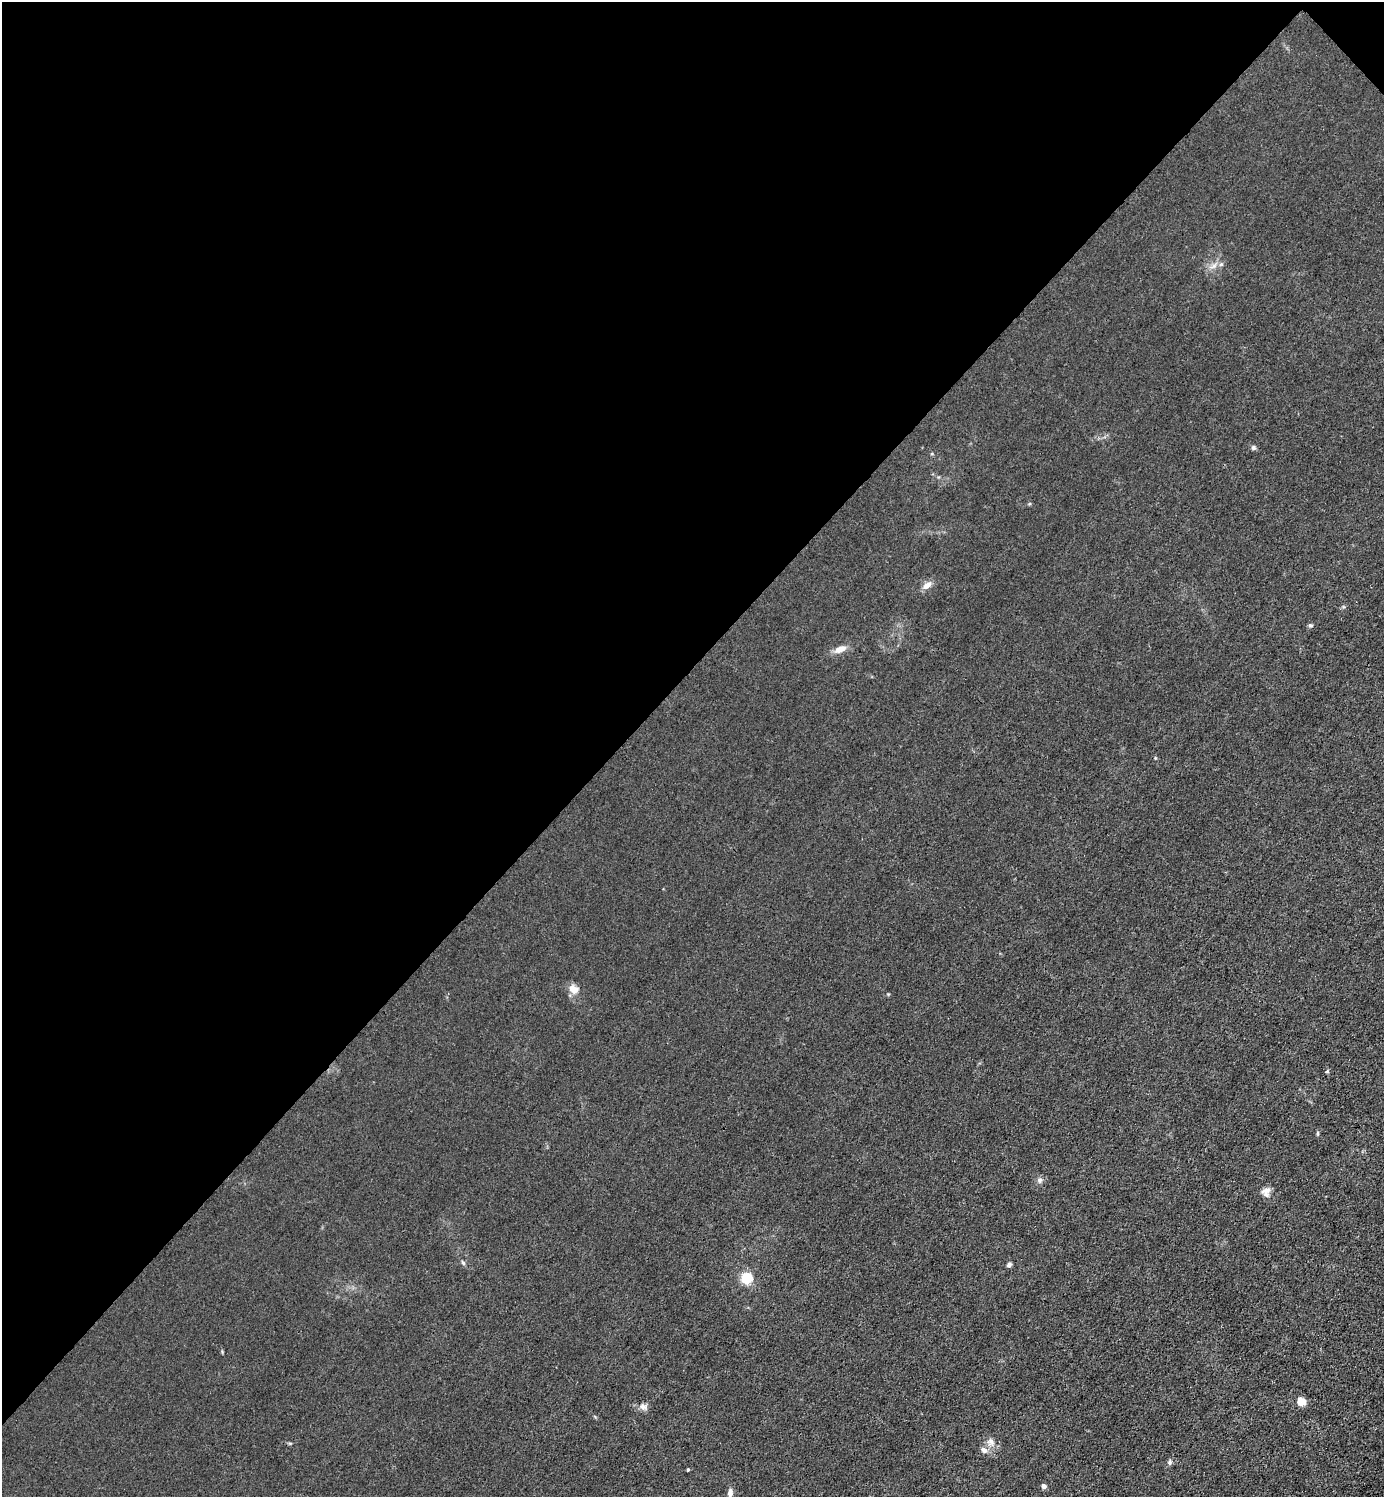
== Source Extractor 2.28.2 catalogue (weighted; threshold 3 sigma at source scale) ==
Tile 2 of 4 x 4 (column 2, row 1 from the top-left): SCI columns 1683-3064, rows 4489-5983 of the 5985 x 5985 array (HDU 1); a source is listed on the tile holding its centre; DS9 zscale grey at full resolution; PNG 1386 x 1499 px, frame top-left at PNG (2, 2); no overlay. Shown black and unused: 45% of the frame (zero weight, under 3 of 4 exposures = <1% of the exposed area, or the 3 px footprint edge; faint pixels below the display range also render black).
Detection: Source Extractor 2.28.2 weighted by HDU 2 'WHT'; one run over the whole footprint, this tile lists its part. Background 0.0211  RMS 0.0061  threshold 0.0276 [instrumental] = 3 sigma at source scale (4.5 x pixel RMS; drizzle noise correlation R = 1.50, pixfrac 1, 0.05/0.05 arcsec/px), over >= 5 px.
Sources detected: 20; all 20 listed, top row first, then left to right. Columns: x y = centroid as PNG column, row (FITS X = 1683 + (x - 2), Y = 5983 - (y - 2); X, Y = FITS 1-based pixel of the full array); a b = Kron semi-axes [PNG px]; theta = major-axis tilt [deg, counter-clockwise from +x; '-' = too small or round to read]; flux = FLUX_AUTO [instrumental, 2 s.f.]
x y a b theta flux
1221 264 6 4 43 1.1
1253 447 6 6 - 1.2
927 585 12 7 33 3.8
1310 625 6 4 -1 0.99
840 649 13 7 19 5.1
573 989 13 10 -38 5.2
1318 1133 6 4 90 0.71
1040 1180 7 7 - 1.9
1266 1190 14 8 22 3.3
463 1263 6 5 - 0.99
1009 1265 6 5 - 1.5
746 1278 5 5 - 71
1301 1401 9 7 -32 6.1
643 1407 11 7 -23 2.6
991 1441 10 6 -58 2.6
984 1450 10 7 -40 2.5
1170 1463 6 6 - 1.4
688 1470 4 3 - 0.75
1044 1486 4 4 - 3
730 1493 8 5 84 3.2